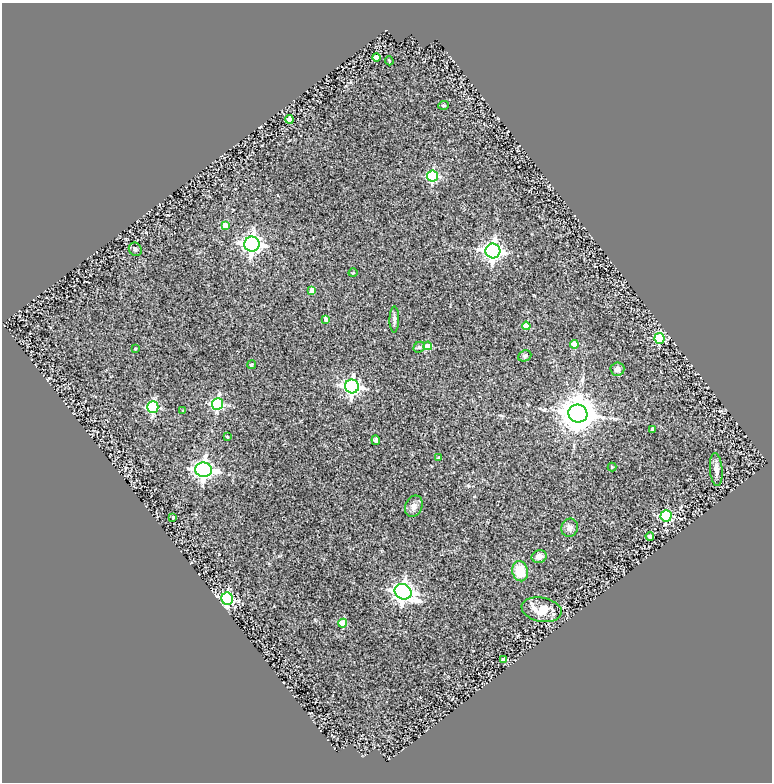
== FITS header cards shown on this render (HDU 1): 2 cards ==
NAXIS1  =                  770
NAXIS2  =                  780

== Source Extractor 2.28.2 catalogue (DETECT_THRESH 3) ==
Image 770 x 780 px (HDU 1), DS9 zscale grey, 1 PNG px = 1 image px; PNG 774 x 784 px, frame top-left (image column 1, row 780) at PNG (2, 3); each listed source drawn as its Kron ellipse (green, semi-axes under 4 px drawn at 4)
Background 0.253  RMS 0.031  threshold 0.0929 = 3 sigma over >= 5 px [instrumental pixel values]
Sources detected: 46; all 46 listed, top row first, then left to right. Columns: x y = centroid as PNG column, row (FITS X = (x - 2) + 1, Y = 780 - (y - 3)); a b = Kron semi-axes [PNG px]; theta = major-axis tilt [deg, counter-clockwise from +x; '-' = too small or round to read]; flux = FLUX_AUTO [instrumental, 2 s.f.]
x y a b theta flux
376 57 4 4 - 27
389 61 4 3 - 2
444 105 5 3 - 2.2
289 119 4 4 - 42
433 176 5 5 - 210
225 225 4 4 - 22
252 244 7 7 - 1000
135 249 7 6 - 4.5
493 251 7 7 - 1000
353 273 4 3 - 1.5
312 290 4 4 - 22
326 320 4 3 - 9.2
394 320 13 5 90 6.6
526 326 4 4 - 42
659 338 5 5 - 150
574 344 4 4 - 55
428 346 4 4 - 31
419 347 6 5 - 3.6
135 349 4 3 - 1.5
525 356 7 5 22 4
251 365 4 4 - 3.8
617 369 7 6 - 11
352 386 7 7 - 650
217 404 6 5 - 260
153 407 6 5 - 230
183 411 4 2 - 1.7
578 413 9 9 - 5400
653 429 4 3 - 9.2
227 437 3 3 - 2.1
376 440 5 4 - 5.6
439 457 4 3 - 2
612 467 4 4 - 1.7
716 469 16 6 -85 14
204 470 8 7 - 1100
414 506 11 8 66 11
666 516 5 5 - 220
173 517 3 2 - 2.1
570 528 9 8 - 8.6
650 536 4 3 - 9.3
539 557 7 6 - 13
520 571 10 8 -75 48
403 592 9 7 -32 1100
227 599 6 6 - 370
542 610 20 12 -11 43
343 623 4 4 - 57
504 660 4 4 - 19